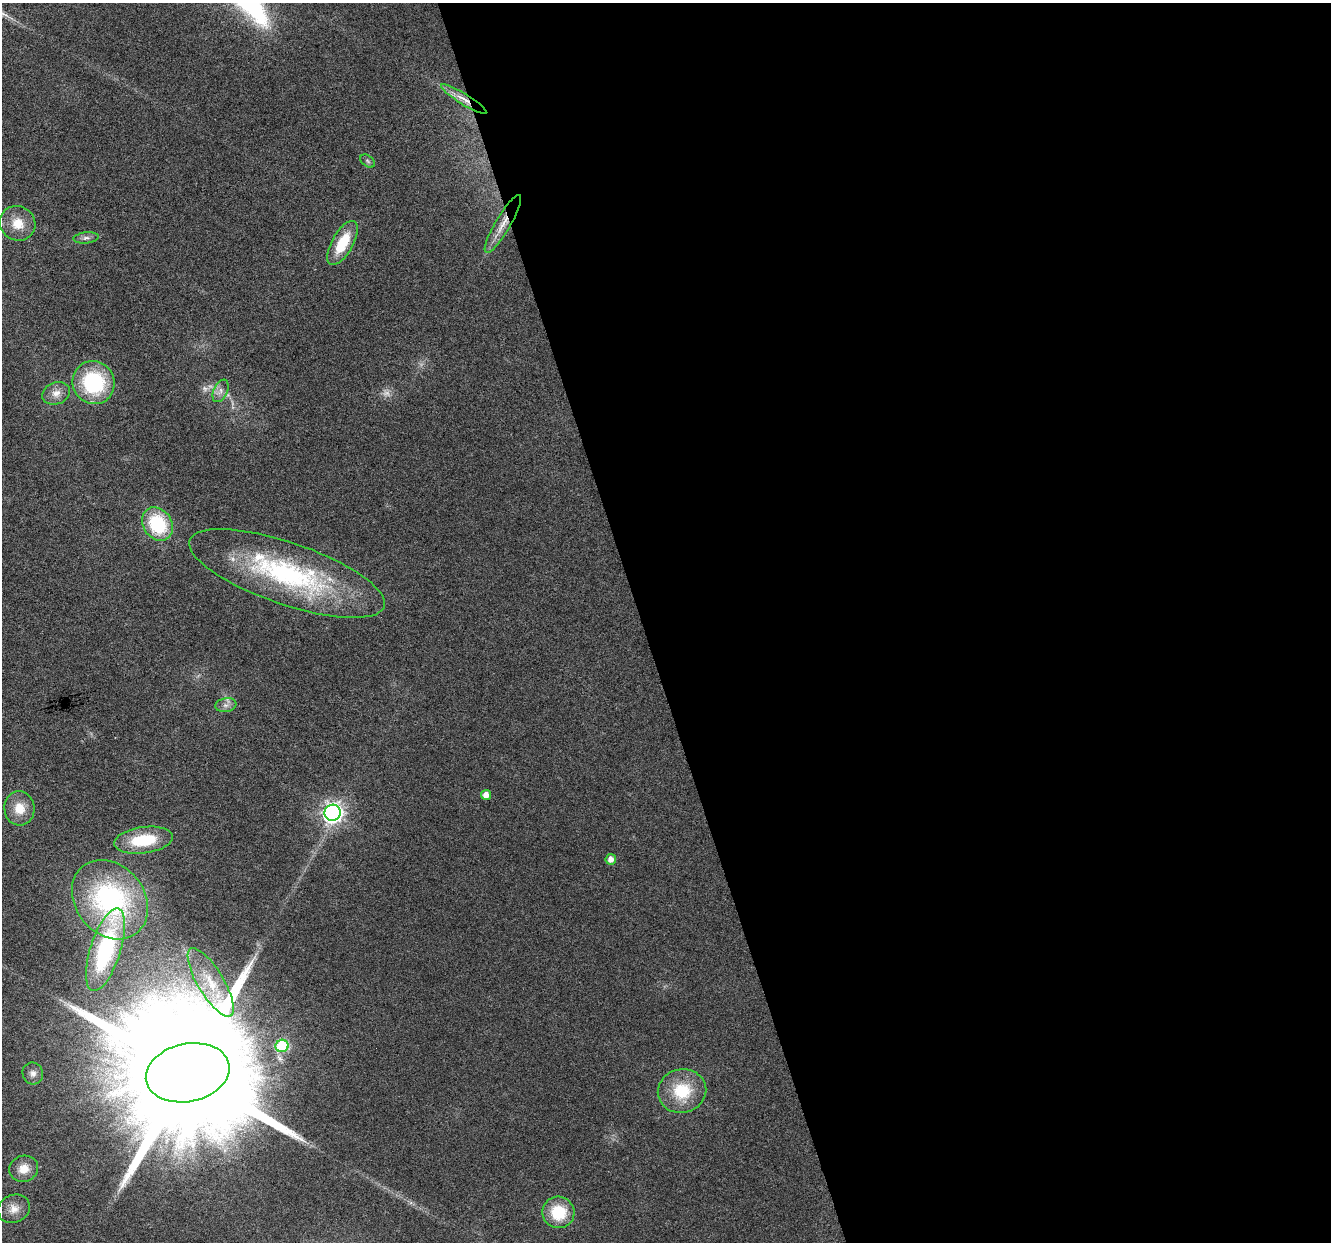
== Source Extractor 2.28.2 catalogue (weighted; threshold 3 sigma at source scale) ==
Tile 8 of 4 x 4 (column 4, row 2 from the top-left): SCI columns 3989-5317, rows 2591-3830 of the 5317 x 5130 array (HDU 1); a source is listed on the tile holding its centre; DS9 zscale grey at full resolution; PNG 1333 x 1244 px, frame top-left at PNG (2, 3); each listed source drawn as its Kron ellipse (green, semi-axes under 4 px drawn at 4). Shown black and unused: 52% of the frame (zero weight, under 3 of 6 exposures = <1% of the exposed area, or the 3 px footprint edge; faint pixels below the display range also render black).
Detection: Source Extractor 2.28.2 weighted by HDU 2 'WHT'; one run over the whole footprint, this tile lists its part. Background 0.0256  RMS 0.0026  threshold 0.0107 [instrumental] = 3 sigma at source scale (4.09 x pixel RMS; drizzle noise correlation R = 1.36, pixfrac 0.8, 0.0396/0.0396 arcsec/px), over >= 5 px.
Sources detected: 31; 3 too faint to see at this stretch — neither listed nor drawn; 1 inside a brighter listed object's ellipse — not listed separately; the other 27 listed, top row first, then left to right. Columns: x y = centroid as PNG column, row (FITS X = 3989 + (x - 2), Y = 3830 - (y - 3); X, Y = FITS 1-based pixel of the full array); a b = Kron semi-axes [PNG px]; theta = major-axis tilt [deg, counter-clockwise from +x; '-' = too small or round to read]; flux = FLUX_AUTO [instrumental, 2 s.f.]
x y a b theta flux
464 99 26 5 -32 2.6
368 161 8 5 -37 0.56
18 223 18 17 - 4.7
503 224 33 7 59 3.9
86 238 13 5 6 0.95
343 243 25 10 61 8.4
94 383 22 21 - 22
220 391 12 7 66 1.3
56 393 14 11 21 2.3
157 524 18 14 -57 16
287 573 103 31 -19 47
226 705 11 6 9 1.2
486 795 5 5 - 2
19 808 17 15 -85 4.5
333 813 8 8 - 130
143 840 30 13 8 11
611 859 5 5 - 1.7
110 900 43 34 -51 48
105 950 43 15 72 30
211 982 39 13 -59 8.7
282 1046 6 6 - 22
33 1073 11 10 - 1.4
188 1073 42 29 12 18000
682 1091 24 21 14 11
24 1169 15 13 22 3.2
14 1209 16 14 24 2.9
558 1212 16 16 - 9.4
Overlapping masked pixels (flux is a lower limit): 2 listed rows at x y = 464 99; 503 224